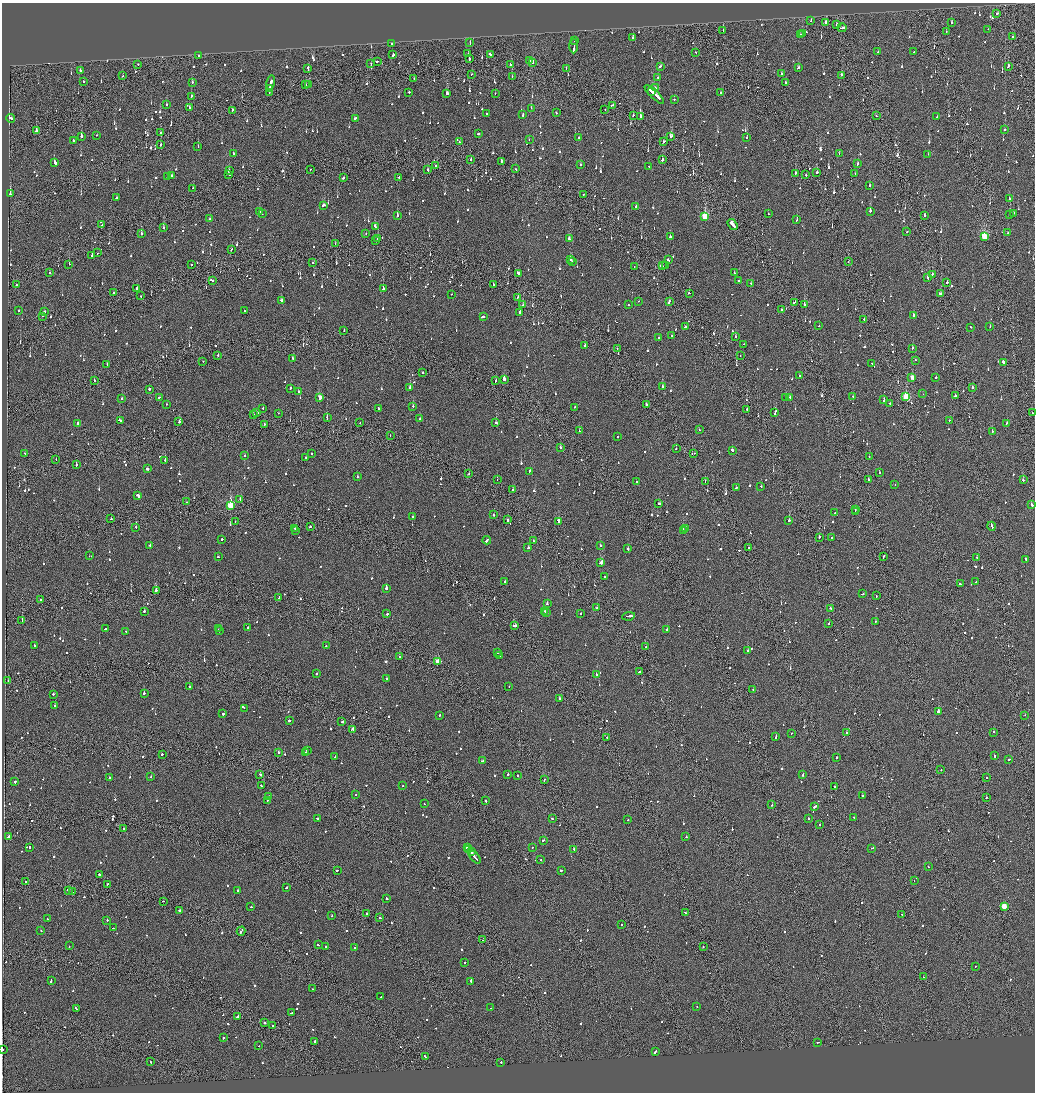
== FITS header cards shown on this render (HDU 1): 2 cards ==
NAXIS1  =                 2065
NAXIS2  =                 2180

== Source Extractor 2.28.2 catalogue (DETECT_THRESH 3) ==
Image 2065 x 2180 px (HDU 1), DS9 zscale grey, zoomed out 1/2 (1 PNG px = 2 x 2 image px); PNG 1037 x 1094 px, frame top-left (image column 1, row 2179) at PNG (2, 3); each listed source drawn as its Kron ellipse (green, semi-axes under 4 px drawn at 4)
Background -0.141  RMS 0.066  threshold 0.197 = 3 sigma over >= 5 px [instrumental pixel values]
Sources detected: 1395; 82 cannot appear on this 1/2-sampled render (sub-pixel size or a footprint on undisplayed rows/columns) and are neither listed nor drawn; of the other 1313, the 500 brightest by FLUX_AUTO listed and drawn (813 fainter detections omitted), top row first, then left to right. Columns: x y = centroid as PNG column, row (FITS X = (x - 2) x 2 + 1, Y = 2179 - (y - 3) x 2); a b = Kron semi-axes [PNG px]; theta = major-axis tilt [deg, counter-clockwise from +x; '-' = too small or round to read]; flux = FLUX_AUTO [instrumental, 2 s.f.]
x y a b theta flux
997 13 2 2 - 130
811 21 2 2 - 91
826 23 2 2 - 120
952 23 2 2 - 120
836 24 2 2 - 170
842 28 4 2 - 280
988 29 2 2 - 100
723 31 2 2 - 170
946 31 2 1 - 100
800 34 3 2 - 230
803 34 2 2 - 150
1012 37 2 1 - 150
633 38 2 2 - 200
574 41 2 2 - 130
470 43 3 2 - 320
392 44 3 2 - 130
574 46 7 2 89 830
914 51 2 2 - 98
695 52 2 1 - 190
878 52 2 2 - 170
468 54 3 2 - 140
199 55 2 2 - 260
393 55 2 2 - 310
490 55 4 2 - 220
469 58 3 2 - 200
530 60 2 2 - 180
377 61 2 2 - 180
532 62 2 2 - 230
138 64 2 2 - 100
371 64 3 1 - 100
510 64 2 2 - 150
660 66 3 2 - 300
1008 66 3 2 - 160
566 68 2 1 - 110
798 68 2 2 - 190
308 69 3 1 - 310
80 71 2 2 - 94
471 74 2 1 - 88
781 74 2 2 - 160
841 75 2 1 - 390
123 76 2 2 - 110
512 77 2 1 - 240
658 78 2 2 - 100
414 79 2 1 - 140
84 81 2 2 - 180
192 83 2 2 - 190
271 83 7 2 79 520
785 83 2 2 - 160
306 84 2 1 - 140
309 84 3 1 - 550
655 88 3 2 - 100
270 89 3 1 - 320
269 92 3 2 - 1100
409 92 2 2 - 130
652 92 3 2 - 220
720 92 2 2 - 650
495 93 2 1 - 89
447 94 2 2 - 490
654 94 13 2 -44 990
191 96 2 2 - 130
674 99 2 2 - 140
166 105 2 2 - 87
612 105 4 2 - 210
189 107 2 2 - 140
531 108 2 2 - 140
605 109 2 1 - 92
232 110 2 1 - 160
486 113 3 2 - 140
556 113 2 2 - 130
523 114 3 2 - 150
633 115 2 2 - 97
876 116 2 1 - 150
640 117 3 2 - 520
937 117 3 2 - 190
11 118 4 2 - 260
355 118 3 2 - 250
1004 129 2 1 - 500
36 131 2 2 - 640
160 133 2 2 - 180
478 133 2 2 - 810
97 135 2 2 - 98
81 136 2 2 - 470
671 136 3 2 - 190
579 137 2 2 - 210
747 138 2 2 - 160
529 139 2 1 - 90
73 141 2 2 - 90
664 141 3 2 - 170
459 142 2 2 - 100
161 145 2 2 - 160
198 147 2 2 - 120
233 153 2 2 - 150
839 153 2 2 - 100
928 154 2 2 - 130
471 160 2 1 - 250
663 160 2 2 - 420
501 161 3 2 - 180
55 162 2 2 - 420
858 163 2 2 - 130
581 165 2 2 - 160
435 166 2 1 - 280
649 167 2 2 - 180
310 169 2 2 - 160
516 169 2 1 - 130
428 170 2 2 - 400
229 171 2 2 - 180
817 172 2 2 - 100
796 173 2 2 - 330
229 174 2 2 - 150
855 174 2 2 - 110
806 175 2 1 - 110
172 176 4 2 - 340
168 177 3 1 - 300
399 177 2 2 - 260
344 178 3 2 - 130
869 186 2 2 - 95
193 188 2 1 - 87
10 194 2 2 - 770
583 194 2 1 - 130
116 198 3 2 - 120
1009 199 2 2 - 220
323 205 3 2 - 160
635 207 2 2 - 110
870 211 2 2 - 370
260 212 2 2 - 500
1013 213 2 2 - 150
262 214 2 2 - 91
768 214 2 2 - 150
397 215 2 2 - 320
924 215 2 2 - 350
1009 215 3 2 - 210
705 216 3 3 - 870
210 219 2 2 - 160
797 220 2 2 - 100
733 224 6 2 -55 10000
102 225 2 1 - 120
375 226 2 2 - 160
163 228 2 2 - 100
907 232 2 2 - 100
366 233 2 2 - 89
1008 233 2 1 - 91
141 234 2 2 - 260
984 236 3 3 - 790
670 237 2 2 - 420
378 238 2 2 - 210
569 239 3 2 - 150
376 241 2 2 - 100
335 244 2 1 - 110
231 249 3 2 - 280
98 253 2 1 - 360
92 255 2 2 - 190
570 260 2 2 - 100
668 260 3 2 - 610
572 262 2 2 - 99
848 262 2 1 - 88
313 263 2 2 - 120
69 264 2 2 - 110
191 265 2 2 - 110
665 265 2 2 - 100
663 266 2 1 - 480
634 267 2 2 - 90
50 272 2 2 - 87
734 273 2 2 - 110
519 274 2 2 - 430
932 274 2 2 - 160
928 277 3 2 - 140
212 280 2 2 - 310
738 281 2 2 - 130
947 282 2 2 - 220
751 283 2 2 - 180
494 284 2 2 - 92
17 285 2 2 - 120
137 288 2 2 - 110
383 289 2 2 - 380
114 293 2 1 - 90
689 293 2 1 - 240
940 293 3 2 - 170
451 294 2 2 - 88
141 296 2 2 - 140
517 298 3 1 - 110
281 300 3 2 - 140
639 301 2 2 - 96
669 302 3 2 - 420
794 302 3 2 - 190
804 304 2 2 - 200
523 305 2 2 - 95
628 305 2 2 - 120
19 310 2 2 - 140
244 310 2 2 - 95
781 310 2 1 - 180
44 311 2 2 - 330
520 312 2 2 - 720
913 315 2 2 - 660
42 316 2 2 - 200
483 317 3 2 - 300
864 319 2 2 - 110
819 326 2 2 - 91
686 327 3 2 - 130
971 327 2 2 - 89
990 327 2 2 - 93
344 331 2 1 - 520
672 336 2 2 - 98
659 337 2 2 - 300
735 337 2 2 - 240
744 344 2 2 - 100
585 345 2 2 - 580
617 348 2 1 - 150
912 348 2 2 - 140
218 355 2 2 - 92
740 356 2 1 - 100
293 358 4 2 - 230
915 360 2 2 - 120
203 361 2 1 - 100
1003 362 3 2 - 1900
872 364 2 2 - 87
107 365 3 2 - 320
423 372 2 2 - 600
799 376 2 2 - 120
912 377 3 2 - 150
936 377 2 2 - 210
504 379 3 2 - 120
94 380 2 2 - 94
495 380 3 1 - 110
410 387 3 2 - 660
662 387 2 2 - 540
972 387 2 2 - 550
290 388 2 2 - 110
149 389 2 2 - 250
298 391 2 2 - 91
923 394 2 2 - 160
853 396 2 2 - 120
955 396 2 2 - 690
160 397 3 1 - 140
320 397 3 2 - 190
786 397 2 2 - 390
790 397 2 2 - 110
906 397 3 3 - 960
121 399 2 2 - 200
884 400 4 2 - 260
890 403 2 2 - 290
166 404 2 2 - 130
646 405 2 2 - 280
413 406 2 2 - 420
574 407 2 2 - 88
378 408 3 2 - 250
263 409 2 1 - 99
747 409 2 2 - 190
257 413 2 2 - 110
278 413 2 1 - 97
775 413 4 2 - 230
1032 413 2 1 - 88
253 415 2 2 - 160
327 417 2 2 - 270
420 419 3 2 - 210
120 420 4 2 - 270
949 420 2 2 - 230
179 422 2 2 - 170
360 422 2 2 - 100
496 423 2 2 - 370
1006 423 2 2 - 130
77 424 3 2 - 180
264 424 2 2 - 130
700 430 2 2 - 100
579 431 2 1 - 130
992 431 2 2 - 240
390 436 2 1 - 120
618 436 2 2 - 170
560 448 2 2 - 100
676 448 2 2 - 200
732 450 2 2 - 710
25 454 2 2 - 110
312 454 2 2 - 480
694 454 3 1 - 190
245 456 2 1 - 110
305 457 2 2 - 250
869 457 2 2 - 150
56 459 2 1 - 170
165 460 2 1 - 280
76 465 2 2 - 420
147 469 3 2 - 270
529 471 3 2 - 230
879 473 2 2 - 91
469 474 2 1 - 100
357 477 2 2 - 110
868 479 2 1 - 160
497 480 2 1 - 270
1023 480 2 2 - 370
636 482 2 1 - 200
705 482 2 1 - 97
895 485 2 1 - 88
761 486 2 2 - 190
736 488 2 2 - 110
512 490 2 2 - 100
138 495 3 2 - 540
240 499 2 2 - 120
186 502 2 2 - 100
659 504 3 2 - 140
1032 504 3 2 - 270
231 505 3 3 - 860
855 509 2 2 - 110
856 511 2 1 - 110
835 513 2 2 - 480
493 515 2 1 - 380
413 516 2 2 - 91
111 519 2 2 - 270
507 520 2 1 - 170
235 521 2 1 - 91
789 521 2 2 - 630
559 522 3 2 - 430
310 526 2 2 - 280
992 526 4 1 - 240
136 527 2 1 - 220
295 528 2 2 - 110
686 529 3 2 - 92
296 530 2 1 - 150
683 530 2 1 - 200
819 537 2 2 - 110
831 537 2 1 - 570
222 539 2 2 - 170
487 540 4 2 - 310
533 541 2 2 - 240
150 545 2 2 - 170
600 545 2 2 - 86
749 547 2 1 - 110
528 548 3 2 - 120
628 549 3 2 - 130
89 556 2 1 - 110
218 557 2 2 - 94
883 557 3 1 - 220
977 557 2 2 - 140
1026 560 3 2 - 120
601 563 4 2 - 1200
604 576 2 1 - 190
505 582 2 2 - 370
976 582 3 1 - 120
960 584 2 2 - 140
386 588 2 2 - 280
156 591 3 2 - 760
862 594 3 1 - 160
876 596 2 2 - 100
278 598 3 1 - 130
40 599 2 2 - 180
547 604 2 2 - 160
597 608 2 2 - 110
830 608 2 1 - 97
144 611 2 2 - 300
544 611 2 2 - 160
547 613 2 2 - 220
581 613 2 2 - 170
387 614 2 2 - 170
629 616 6 2 8 420
22 621 2 1 - 170
875 621 2 2 - 110
828 623 2 1 - 210
514 625 3 2 - 230
248 628 2 2 - 430
105 629 2 2 - 170
218 629 2 1 - 150
667 629 3 2 - 120
219 630 2 2 - 400
125 631 2 1 - 120
34 645 2 2 - 200
326 646 2 1 - 190
645 647 2 1 - 98
748 651 2 2 - 860
498 652 2 2 - 210
500 656 2 2 - 160
399 657 2 2 - 200
438 662 3 3 - 480
640 672 2 2 - 740
317 674 2 2 - 220
596 675 2 2 - 360
386 679 3 2 - 160
8 681 2 1 - 170
189 686 2 2 - 97
509 687 2 2 - 110
753 690 2 2 - 730
144 693 2 2 - 480
53 694 2 2 - 220
559 698 2 2 - 120
55 706 2 2 - 120
244 708 2 1 - 100
938 711 2 2 - 730
223 714 2 2 - 470
439 715 2 2 - 120
1025 715 2 1 - 92
289 720 3 1 - 860
342 722 2 2 - 530
352 729 3 2 - 210
993 732 2 2 - 120
791 733 2 2 - 91
847 733 2 2 - 820
776 736 4 2 - 290
607 737 2 2 - 99
307 750 2 2 - 120
278 752 2 2 - 250
305 752 3 2 - 180
162 754 2 2 - 330
994 756 3 2 - 130
335 757 3 2 - 130
837 758 2 2 - 130
1009 759 3 2 - 140
483 761 4 2 - 220
941 770 2 2 - 93
260 774 2 1 - 410
508 774 2 2 - 400
803 775 2 2 - 230
518 776 2 2 - 91
151 777 2 2 - 140
109 778 2 2 - 130
986 778 2 2 - 130
544 780 2 1 - 130
15 782 2 2 - 100
262 786 3 2 - 130
403 786 2 1 - 180
835 786 2 1 - 100
356 795 2 2 - 100
268 796 2 2 - 230
862 796 2 2 - 150
986 797 2 2 - 190
268 800 2 2 - 100
486 801 2 2 - 150
424 804 2 1 - 210
772 805 2 1 - 130
815 806 4 2 - 350
317 818 3 2 - 160
808 818 2 2 - 230
854 818 2 2 - 110
553 819 2 2 - 130
628 820 2 1 - 140
820 825 2 2 - 110
123 829 2 2 - 99
8 837 3 2 - 400
686 837 2 2 - 300
543 840 2 1 - 390
29 847 2 2 - 140
467 847 2 2 - 390
532 847 2 2 - 220
872 848 3 2 - 240
469 849 3 2 - 640
574 849 2 2 - 390
471 852 4 2 - 970
475 857 7 2 -51 760
541 860 2 2 - 110
928 867 2 2 - 110
337 870 2 2 - 130
561 870 2 2 - 550
99 874 2 2 - 270
914 880 2 1 - 87
26 882 2 2 - 160
107 884 2 1 - 98
286 888 3 2 - 140
68 890 3 2 - 800
237 891 2 2 - 93
72 892 2 1 - 270
387 898 2 2 - 120
163 901 2 1 - 92
1004 906 3 3 - 250
251 907 2 2 - 100
180 911 2 2 - 440
366 913 2 2 - 110
686 913 4 2 - 230
902 914 2 1 - 350
332 916 2 2 - 87
380 918 2 2 - 110
47 919 2 2 - 170
107 920 2 2 - 370
622 925 2 2 - 530
113 928 2 1 - 91
41 931 2 2 - 120
241 931 4 2 - 230
482 940 2 1 - 87
318 945 3 1 - 230
69 946 2 1 - 97
326 946 2 2 - 520
355 947 2 2 - 180
703 947 2 1 - 240
465 962 2 1 - 210
975 966 2 2 - 96
923 977 2 1 - 140
51 981 3 2 - 160
471 981 2 2 - 750
312 989 2 1 - 97
380 997 2 1 - 90
697 1006 2 2 - 380
76 1008 2 2 - 90
491 1008 2 2 - 90
291 1013 2 2 - 170
237 1017 4 2 - 180
264 1023 2 2 - 160
272 1025 2 2 - 150
223 1038 2 2 - 220
315 1041 2 2 - 150
818 1042 3 2 - 220
259 1046 2 1 - 220
2 1049 2 1 - 270
655 1051 4 2 - 240
425 1057 3 2 - 130
150 1062 2 2 - 120
500 1062 2 2 - 230
At the frame edge (FLAGS 8, measured only in part): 1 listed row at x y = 2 1049
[813 fainter detections neither listed nor drawn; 82 sub-pixel or undisplayed-footprint detections neither listed nor drawn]